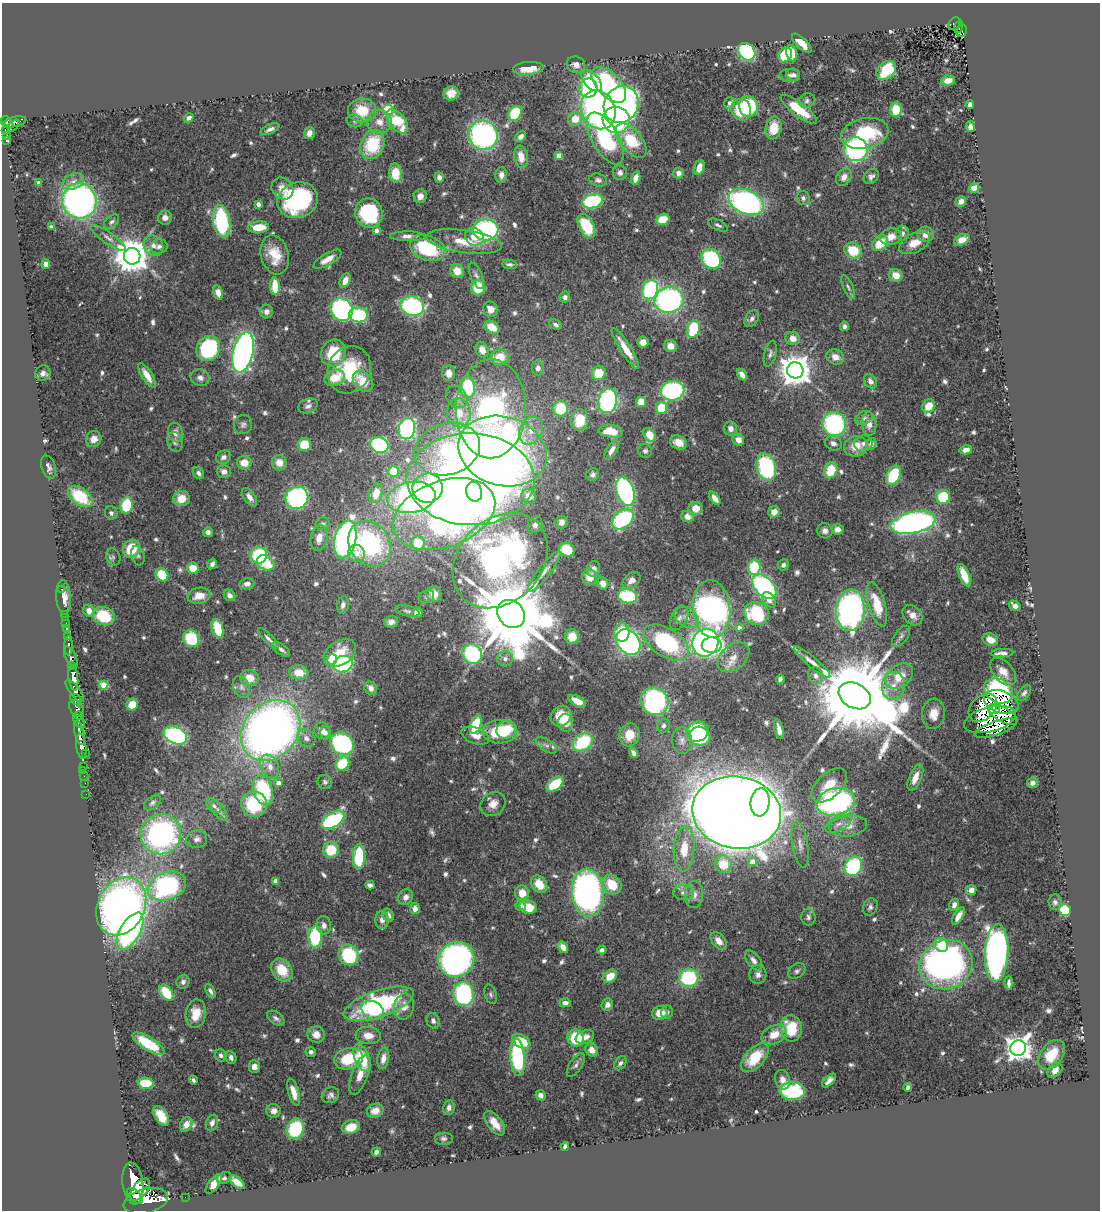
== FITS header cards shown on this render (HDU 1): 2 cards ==
NAXIS1  =                 1098
NAXIS2  =                 1208

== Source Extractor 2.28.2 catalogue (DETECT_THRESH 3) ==
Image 1098 x 1208 px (HDU 1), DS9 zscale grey, 1 PNG px = 1 image px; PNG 1102 x 1212 px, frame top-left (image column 1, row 1208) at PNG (2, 3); each listed source drawn as its Kron ellipse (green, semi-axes under 4 px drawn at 4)
Background 0.721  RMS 0.025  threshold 0.076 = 3 sigma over >= 5 px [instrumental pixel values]
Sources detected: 681; of the 681, the 500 brightest by FLUX_AUTO listed and drawn (181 fainter detections omitted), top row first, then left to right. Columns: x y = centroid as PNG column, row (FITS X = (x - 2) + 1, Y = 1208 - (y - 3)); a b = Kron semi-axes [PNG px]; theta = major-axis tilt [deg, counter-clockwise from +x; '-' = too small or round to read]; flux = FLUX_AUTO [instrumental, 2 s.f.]
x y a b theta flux
955 24 7 5 42 110
959 27 6 3 70 89
962 31 6 4 73 100
802 43 12 5 -44 24
747 52 9 7 -48 230
791 53 8 5 -79 42
785 55 8 6 57 78
576 65 9 8 - 12
528 68 15 6 4 35
886 70 11 8 42 110
790 75 10 6 -1 7.2
793 75 7 6 - 5.5
948 80 6 5 - 16
592 81 13 7 -48 58
609 85 22 12 -47 210
588 88 9 9 - 110
451 93 7 7 - 21
807 101 8 7 - 6.2
730 103 6 5 - 7.3
621 105 19 17 60 600
970 105 4 4 - 33
748 106 10 9 - 110
799 109 22 7 -37 63
362 110 14 12 0 49
388 110 5 5 - 140
598 110 20 16 -62 570
741 110 11 9 -68 62
896 110 7 6 - 40
515 113 8 6 59 100
189 118 5 4 - 7.3
575 119 7 7 - 28
616 120 13 13 - 220
6 121 5 4 - 580
355 121 8 6 -14 5.3
397 121 14 8 -52 74
15 122 12 5 13 330
379 122 12 12 - 18
9 124 5 4 - 430
14 125 7 3 46 120
970 126 5 4 - 9.6
774 128 11 8 79 38
270 129 10 4 23 6.7
6 131 4 3 - 220
309 133 6 5 - 10
865 133 24 15 12 130
6 135 4 3 - 99
483 135 15 14 - 430
521 137 6 4 44 8.5
605 138 29 13 -60 190
6 140 4 3 - 62
631 141 20 11 -50 72
372 145 15 11 66 89
856 149 12 11 - 290
559 155 4 4 - 25
521 157 11 7 -81 19
699 167 8 5 71 21
395 173 9 6 -86 27
620 173 7 7 - 8.3
678 173 5 5 - 9
501 175 8 6 88 11
439 177 5 5 - 7.3
844 177 9 7 58 14
871 177 8 6 46 6.4
636 178 7 4 73 17
598 180 9 6 -15 6.5
73 181 11 7 25 10
39 183 4 4 - 11
282 188 12 10 -46 17
974 188 5 5 - 19
420 196 7 6 - 12
803 198 7 6 - 6.1
298 200 21 17 21 240
79 201 18 17 - 690
592 201 10 7 14 160
961 201 6 5 - 9.4
746 202 18 12 -23 460
258 204 4 3 - 11
369 213 15 13 -67 150
165 218 7 7 - 11
663 219 7 5 19 35
222 221 16 9 -81 160
112 222 9 5 41 5.6
718 225 10 5 -25 5.6
586 226 13 7 -62 76
51 227 4 3 - 6.2
258 227 11 6 5 32
376 230 4 4 - 10
486 230 12 10 2 300
902 233 7 6 - 7.8
926 234 8 7 - 15
408 236 18 5 0 11
474 237 10 8 -37 16
891 237 11 8 12 20
108 238 21 5 -35 12
962 240 8 5 26 15
464 241 38 11 -8 49
880 243 9 6 46 41
914 243 16 9 26 25
153 246 11 9 -50 13
159 246 9 7 9 7.2
427 248 18 12 -22 120
853 251 9 7 -24 47
275 255 20 14 -76 41
132 256 8 8 - 4700
327 259 16 6 31 19
711 259 11 9 -49 200
46 264 5 4 - 13
509 264 7 4 -8 5.7
457 271 7 6 - 21
896 275 6 6 - 23
476 276 14 6 -68 7.3
345 280 7 5 64 15
275 286 9 5 -87 50
478 287 8 7 - 53
848 287 13 5 -67 4.9
650 290 10 8 67 200
218 293 7 5 -73 12
565 297 5 5 - 5.4
669 300 14 13 - 370
412 306 12 9 -13 290
491 309 8 7 - 13
342 310 12 11 - 310
266 312 7 6 - 7.9
359 315 9 7 -6 140
752 319 9 6 56 6.5
556 325 7 4 -26 5.4
844 326 5 4 - 5.6
492 327 8 6 -36 28
694 329 9 6 72 110
793 338 7 6 - 14
643 342 6 5 - 13
670 346 6 6 - 13
625 348 24 5 -58 32
208 349 13 11 58 180
482 350 8 6 -66 15
243 352 21 10 77 730
333 353 14 12 62 69
770 354 13 6 77 6.2
500 357 9 7 10 37
835 357 9 7 -21 15
538 368 7 6 - 7.7
349 370 24 21 63 100
795 370 8 8 - 3600
43 373 8 7 - 8.9
449 373 7 6 - 15
599 373 7 6 - 40
147 375 14 5 -57 22
742 375 6 4 -55 11
200 378 9 8 - 8.4
334 378 10 7 23 34
363 381 12 8 -47 39
870 381 8 6 -55 9.4
468 387 11 7 -82 120
672 391 12 9 10 220
457 397 12 9 -48 13
608 401 12 9 80 310
641 402 5 5 - 41
308 406 10 7 21 7.8
929 406 7 6 - 27
662 408 6 5 - 58
491 409 49 35 89 770
561 409 8 7 - 81
459 413 14 12 -87 34
864 418 9 6 26 5.1
580 420 11 8 86 49
243 424 10 9 - 7.1
834 424 12 11 - 230
869 424 12 7 -87 14
407 429 11 8 75 310
730 429 7 6 - 10
531 431 14 11 61 25
611 431 12 6 -6 38
175 433 10 7 -75 11
649 435 7 5 -55 30
94 439 8 7 - 16
738 440 6 5 - 13
175 442 10 7 -70 7.7
678 443 9 6 -22 20
833 443 8 7 - 8.1
863 443 9 8 - 7.5
304 444 6 6 - 43
871 444 6 5 - 8.4
379 445 9 8 - 170
856 446 12 10 15 28
447 449 33 25 16 210
612 450 11 5 59 11
966 450 6 4 14 10
502 451 45 34 -16 510
645 451 7 7 - 4.7
224 457 7 6 - 6.9
244 463 7 7 - 24
279 463 8 7 - 19
49 467 12 7 -72 6.6
766 467 14 9 -75 170
831 470 8 6 68 49
224 471 7 6 - 8.3
393 471 5 5 - 44
198 473 6 5 - 6
593 475 7 6 - 5.6
893 475 10 6 66 81
471 479 64 46 -2 2300
428 488 15 14 - 120
625 491 15 8 -71 340
474 492 10 8 -75 140
376 493 10 6 75 24
80 496 14 8 -37 91
529 496 7 7 - 19
249 497 10 5 -55 12
411 497 24 15 10 460
943 497 7 7 - 72
297 498 11 11 - 320
715 498 7 4 -52 12
181 499 8 7 - 26
126 505 8 6 81 83
696 508 7 6 - 18
774 512 6 5 - 14
111 513 7 6 - 5.3
444 514 53 33 20 850
688 517 6 5 - 10
623 519 12 8 38 190
562 522 6 6 - 9.9
913 523 23 10 11 600
323 524 7 6 - 4.6
535 525 8 7 - 7.5
838 529 6 5 - 13
825 531 8 7 - 7.8
208 532 5 5 - 8.3
319 538 13 8 78 20
345 539 19 10 77 650
418 543 7 7 - 48
370 544 24 20 -56 250
131 549 9 8 - 55
567 550 8 6 -24 55
356 553 9 8 - 19
259 555 8 8 - 130
138 556 10 6 -72 5.4
113 557 9 7 -73 5
500 561 53 41 45 740
266 563 9 7 -36 67
212 564 6 4 59 6.1
783 565 6 5 - 5.4
754 567 7 6 - 99
193 568 6 5 - 31
593 569 8 6 77 12
544 572 25 6 52 16
162 575 7 6 - 66
964 575 12 5 -67 36
589 577 8 7 - 20
631 580 10 7 38 12
603 583 6 5 - 17
247 584 7 5 11 8.3
764 587 15 9 -45 290
61 589 3 2 - 11
434 594 8 7 - 20
229 595 6 5 - 7.7
199 596 11 8 11 23
628 596 9 7 -9 120
63 597 17 7 -87 22
426 597 8 6 24 4.7
769 600 8 6 -52 9.9
877 604 23 8 -74 46
343 605 9 6 78 7.9
1015 606 6 4 -33 9.7
712 609 29 18 -85 730
850 610 21 14 87 580
89 611 6 5 - 16
407 611 12 5 -12 5.8
417 613 5 5 - 20
756 613 12 11 - 120
64 614 2 2 - 6.2
511 614 15 12 -47 33000
912 615 11 8 -46 15
104 616 11 9 -22 77
686 617 13 9 -34 14
65 618 2 2 - 15
679 618 13 8 60 10
391 622 7 6 - 7.9
66 623 2 2 - 8.3
739 627 4 4 - 8.7
66 628 3 3 - 51
218 628 9 5 -73 61
622 632 9 7 86 45
901 636 12 6 53 6.6
67 637 3 3 - 120
572 637 7 7 - 31
268 638 13 4 -46 6.8
191 639 9 7 -58 92
990 640 8 6 -21 20
628 642 14 11 -51 450
666 642 25 14 -32 200
705 643 14 13 - 440
712 645 10 8 -1 160
68 646 10 3 88 380
281 649 10 5 -37 7.1
340 653 18 12 32 41
1002 653 11 4 2 9.5
472 654 10 9 - 200
71 657 12 5 -65 1700
733 657 18 12 40 23
505 659 8 7 - 8.3
332 660 5 5 - 100
812 662 23 5 -40 15
343 664 10 8 22 180
72 665 3 3 - 590
299 672 9 7 -7 28
1003 672 16 9 -49 19
816 676 9 7 -67 7.9
899 676 15 10 40 37
73 678 13 4 -84 3800
250 678 9 8 - 26
780 679 5 4 - 5.6
104 685 4 4 - 63
893 686 14 11 80 23
241 687 11 8 -65 8.9
371 688 7 6 - 9.2
75 691 14 5 -53 1100
998 691 15 11 -32 270
1024 693 9 5 54 5.3
855 696 17 12 -29 41000
76 700 7 4 -41 620
577 701 10 5 -28 21
655 701 14 13 - 330
1001 702 18 11 -20 41
132 705 6 5 - 30
983 708 16 11 44 73
77 709 9 6 -54 700
994 709 6 5 - 12
934 714 15 11 82 24
1003 715 16 7 -30 25
78 716 4 3 - 250
561 716 11 9 44 29
990 719 26 12 15 61
79 721 8 4 -58 410
566 723 9 7 -81 47
476 725 9 5 69 74
663 726 7 6 - 5.2
996 728 22 7 19 49
506 729 10 8 32 49
779 729 10 4 -76 12
270 730 33 27 48 1400
322 731 8 8 - 11
500 732 17 12 1 83
697 732 11 10 - 130
79 733 12 4 -77 2000
325 733 6 5 - 6.6
175 735 12 8 -23 260
629 735 11 10 - 30
475 736 14 8 -19 15
700 736 10 9 - 94
306 738 9 8 - 9.1
682 740 13 10 -84 12
583 742 11 8 36 94
342 744 12 10 -34 230
546 745 12 6 -32 7.2
81 746 12 5 -83 2200
85 753 3 2 - 130
634 753 5 4 - 7.7
342 764 7 6 - 81
83 766 3 2 - 37
270 767 12 8 -67 15
83 770 4 2 - 18
84 776 5 2 - 19
915 777 14 6 66 21
325 782 7 7 - 4.7
85 783 2 2 - 11
278 783 4 4 - 17
1032 783 5 5 - 7.1
555 784 9 6 36 70
829 785 21 12 43 37
263 790 15 9 -73 140
86 794 2 2 - 13
760 802 14 9 85 270
835 802 19 13 12 400
152 803 10 6 38 5.4
254 804 13 12 - 110
493 804 13 11 40 19
214 806 9 5 -43 5.4
219 811 12 5 -52 7.4
737 812 45 36 -9 6800
333 820 12 7 32 240
838 824 14 7 28 12
848 826 19 10 7 22
161 834 20 20 - 440
197 839 10 9 - 9.3
800 844 23 8 -81 17
684 849 22 10 87 46
331 850 8 8 - 52
359 857 13 6 88 120
752 862 4 4 - 27
723 864 9 8 - 40
853 866 10 8 61 170
275 881 4 4 - 22
539 884 9 7 -53 33
612 884 10 9 - 45
370 885 4 4 - 9.8
167 886 20 13 20 320
971 890 5 5 - 13
522 893 8 7 - 22
588 893 24 16 -85 670
683 893 10 7 -1 9.5
694 894 13 9 87 14
406 897 8 7 - 9.3
1055 902 8 6 -86 5.1
521 905 6 5 - 7.3
954 905 6 4 72 7.6
121 906 30 23 63 1000
528 907 9 6 -16 42
870 907 9 7 66 5.6
415 909 5 5 - 13
1065 910 6 5 - 110
388 915 6 5 - 9.5
958 916 10 4 58 11
808 917 8 7 - 5.7
382 920 9 6 -89 11
324 925 9 7 -80 10
130 931 21 10 59 440
315 937 11 7 89 130
719 941 10 6 -52 17
941 945 7 6 - 49
563 947 6 4 -55 17
602 950 4 4 - 6.5
997 953 29 11 87 830
349 955 10 10 - 140
456 959 18 17 - 520
754 960 11 6 -53 10
946 965 27 24 23 810
282 970 12 9 -53 43
797 971 9 6 35 5.4
758 975 9 8 - 9
610 976 7 5 42 28
689 978 10 9 - 150
183 982 7 6 - 6.8
1009 983 7 3 90 6.3
210 991 8 4 -62 5.4
166 993 9 6 -54 58
463 994 12 10 -81 220
491 994 10 6 -73 5.3
565 1003 5 4 - 10
379 1004 37 13 19 220
607 1005 6 5 - 8.4
404 1007 13 10 79 18
373 1010 12 8 -26 48
667 1012 6 6 - 4.6
660 1013 8 7 - 29
196 1014 14 10 81 33
276 1018 9 6 -35 6.3
433 1021 8 6 -68 7.4
791 1028 13 10 -82 72
316 1034 8 8 - 14
368 1035 12 8 -6 18
774 1035 13 9 27 29
585 1037 9 6 23 11
576 1038 8 8 - 70
521 1041 10 6 -29 54
148 1044 18 6 -33 73
1018 1048 8 7 - 2000
592 1050 7 6 - 14
311 1052 5 5 - 5.1
221 1055 6 5 - 6.4
1052 1055 17 11 52 47
231 1057 6 5 - 7.3
517 1057 18 7 -84 200
362 1058 14 7 -67 61
383 1058 11 6 81 14
755 1058 17 9 46 64
349 1059 14 10 15 65
620 1063 8 5 54 5.1
576 1065 14 6 57 7.5
254 1066 6 5 - 9.3
1055 1070 8 6 45 9.3
360 1075 21 8 69 23
193 1080 4 3 - 4.6
782 1080 10 7 -73 9.6
829 1080 9 4 44 8.1
145 1083 8 5 -4 52
908 1087 4 3 - 4.6
792 1091 13 9 -1 190
294 1092 14 5 -73 19
330 1095 9 7 30 7.1
541 1095 5 5 - 8.2
449 1108 7 5 81 7.1
274 1111 7 7 - 10
375 1111 8 7 - 22
161 1116 11 6 -56 31
212 1123 8 5 69 7.4
495 1123 14 7 -53 26
186 1124 7 5 60 12
351 1127 9 6 19 28
295 1129 10 8 70 120
444 1139 9 6 0 5.9
565 1146 4 3 - 5.9
376 1152 5 4 - 5.2
224 1178 8 5 21 5.5
237 1182 9 5 -39 25
133 1183 21 10 -83 8000
214 1184 11 5 53 19
140 1190 13 7 50 3300
135 1196 9 5 -47 1900
185 1197 2 2 - 8.8
146 1201 23 12 13 5700
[181 fainter detections neither listed nor drawn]